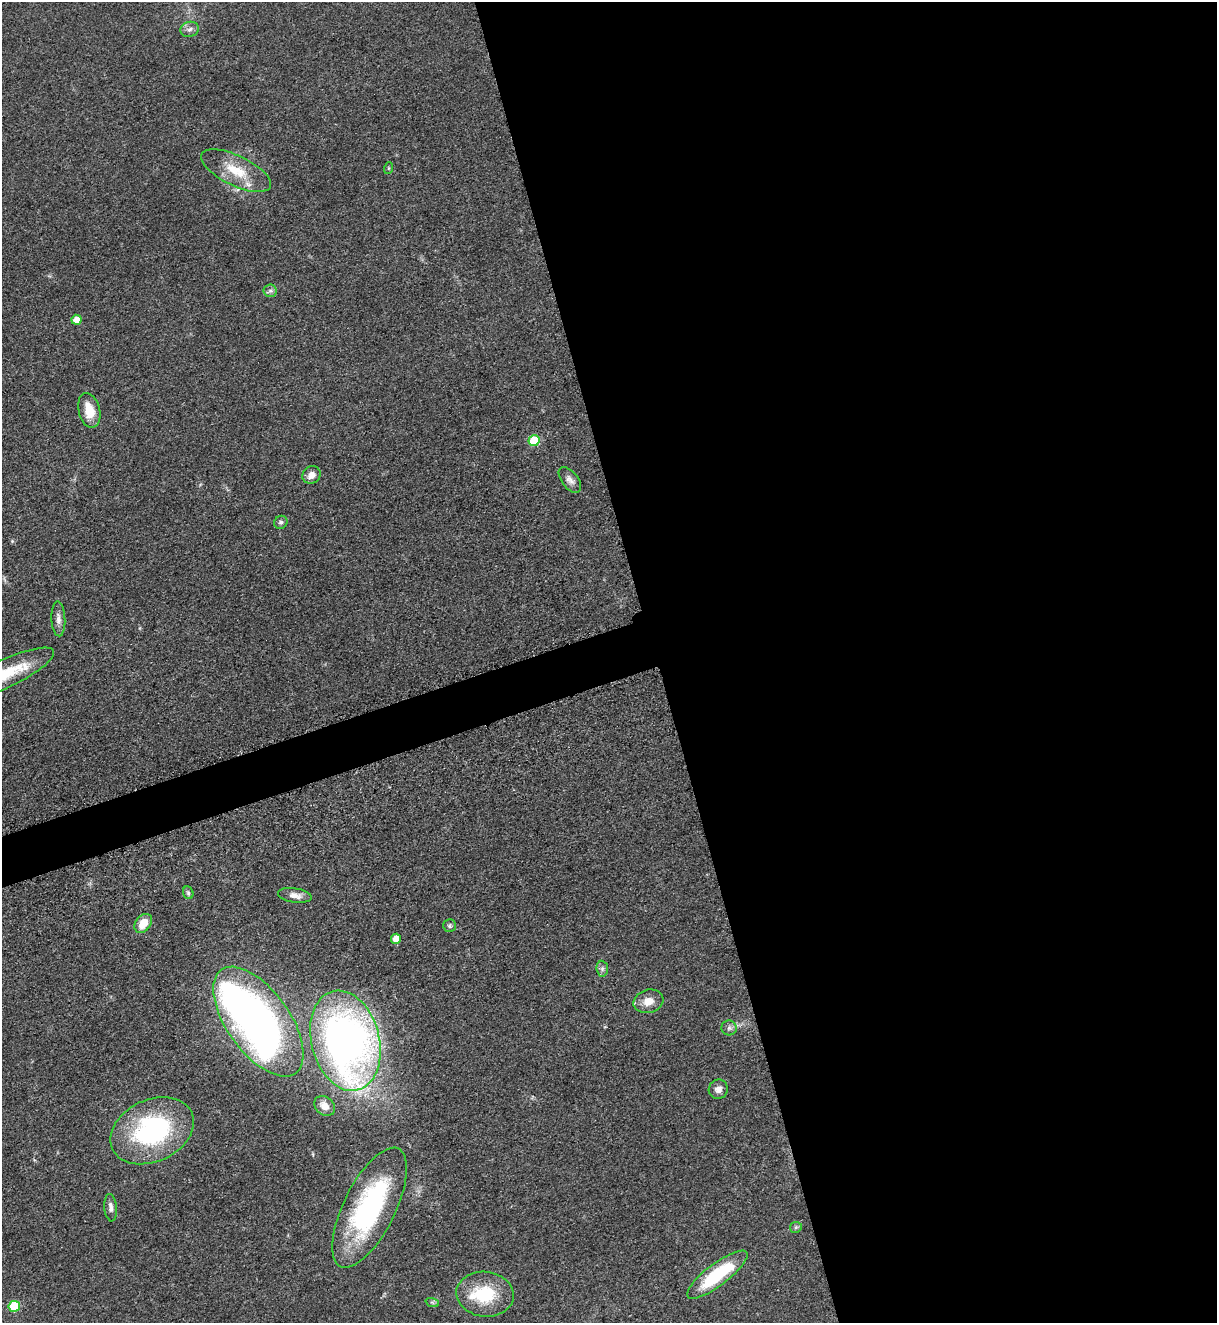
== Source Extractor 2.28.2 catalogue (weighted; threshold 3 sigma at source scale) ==
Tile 8 of 4 x 4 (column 4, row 2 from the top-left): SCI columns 3927-5141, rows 2707-4027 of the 5317 x 5365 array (HDU 1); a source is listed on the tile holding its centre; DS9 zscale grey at full resolution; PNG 1219 x 1325 px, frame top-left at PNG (2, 2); each listed source drawn as its Kron ellipse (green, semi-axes under 4 px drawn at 4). Shown black and unused: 48% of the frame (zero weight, under 3 of 5 exposures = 4% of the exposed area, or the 3 px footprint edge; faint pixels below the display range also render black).
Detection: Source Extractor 2.28.2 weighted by HDU 2 'WHT'; one run over the whole footprint, this tile lists its part. Background 0.051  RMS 0.0059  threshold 0.0267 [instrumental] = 3 sigma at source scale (4.5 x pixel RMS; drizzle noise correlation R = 1.50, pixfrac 1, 0.05/0.05 arcsec/px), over >= 5 px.
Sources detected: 35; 1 inside a brighter object's white glare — neither listed nor drawn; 2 inside a brighter listed object's ellipse — not listed separately; the other 32 listed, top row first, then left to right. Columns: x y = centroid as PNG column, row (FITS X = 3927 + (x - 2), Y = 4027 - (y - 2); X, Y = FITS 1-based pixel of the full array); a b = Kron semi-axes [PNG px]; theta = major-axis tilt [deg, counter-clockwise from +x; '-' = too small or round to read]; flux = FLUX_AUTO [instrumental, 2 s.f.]
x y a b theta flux
190 29 9 7 17 2.6
389 168 6 4 71 0.65
236 171 38 15 -26 18
270 291 6 6 - 1.6
77 320 5 5 - 7.8
89 410 18 10 -77 11
534 441 5 5 - 30
311 475 9 8 - 4.4
570 480 15 8 -52 3.3
281 522 7 6 - 1.4
58 619 17 7 -87 3.6
6 673 53 14 25 29
188 893 6 5 - 1.2
295 895 17 7 -8 4.4
143 923 10 7 52 10
449 926 6 6 - 1.3
396 939 5 5 - 8.4
602 969 8 5 -85 1.7
648 1001 15 11 15 6.9
258 1022 64 31 -54 340
729 1028 7 7 - 1.9
345 1041 51 34 -76 360
718 1089 10 9 - 3.4
325 1106 11 8 -40 5.5
152 1131 44 31 25 86
111 1208 14 6 -85 2.8
369 1208 66 26 64 100
796 1227 6 5 - 1.1
717 1275 37 11 37 37
485 1294 29 22 -6 28
432 1302 7 4 -19 1.1
14 1306 5 5 - 27
Isophote crosses this tile's border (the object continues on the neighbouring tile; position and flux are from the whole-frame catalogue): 1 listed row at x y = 6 673